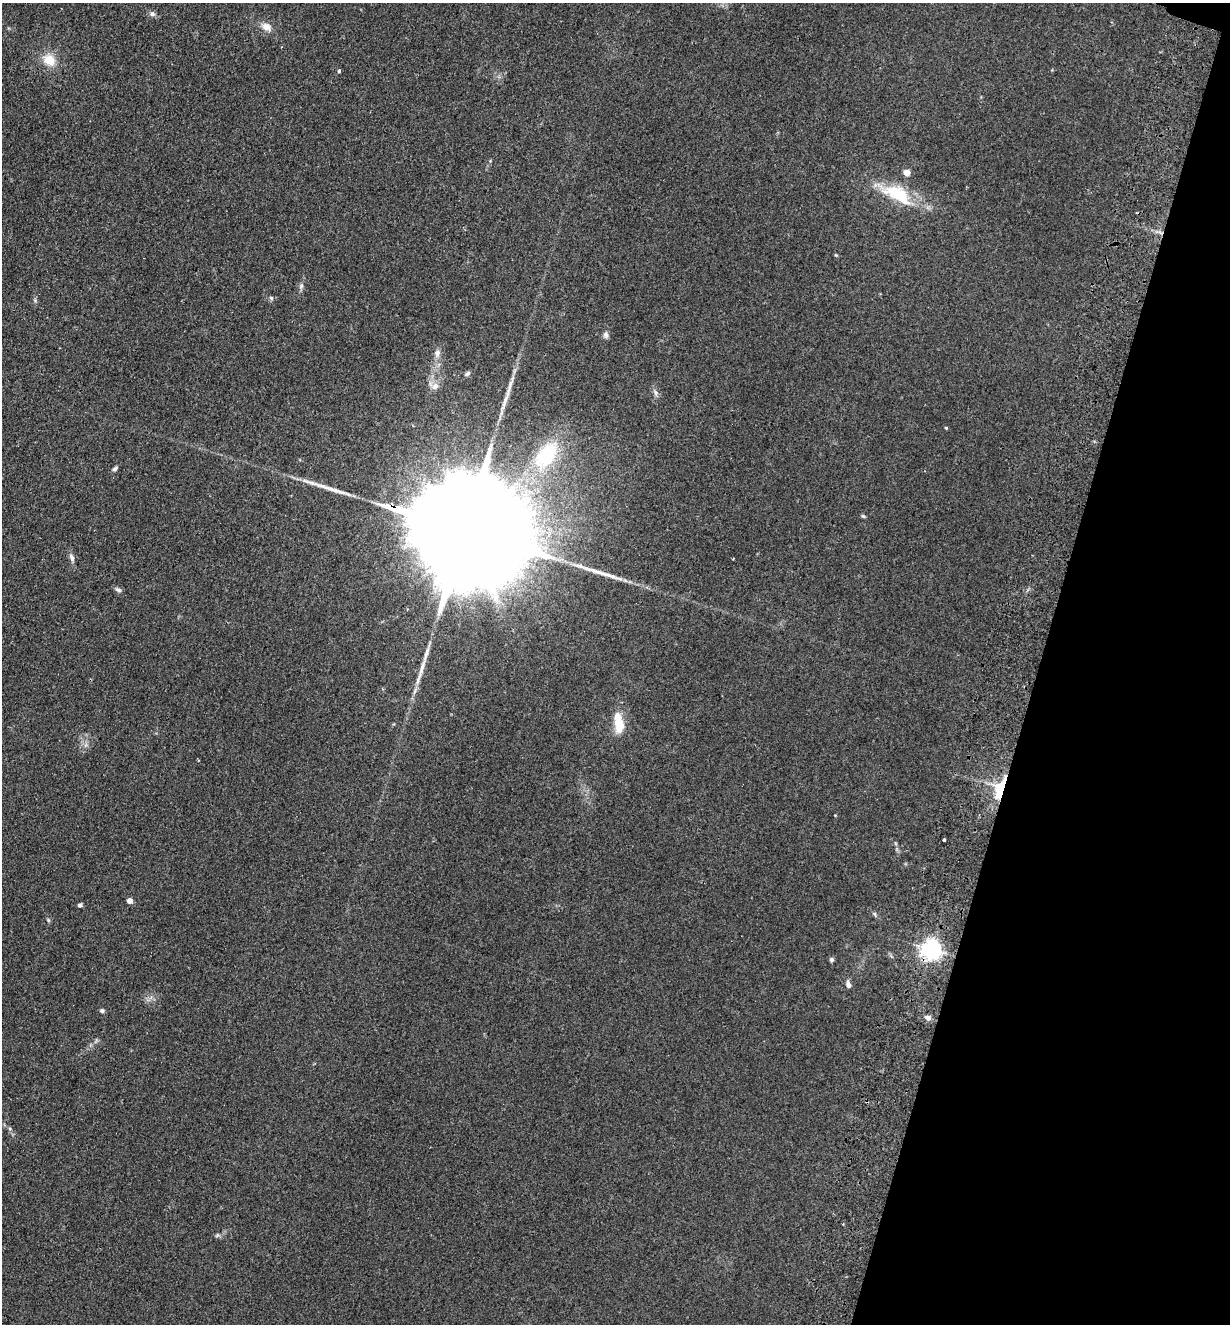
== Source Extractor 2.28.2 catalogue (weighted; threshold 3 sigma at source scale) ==
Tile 8 of 4 x 4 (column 4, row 2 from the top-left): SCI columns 3998-5225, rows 2663-3984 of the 5410 x 5325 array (HDU 1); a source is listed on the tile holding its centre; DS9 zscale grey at full resolution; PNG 1232 x 1326 px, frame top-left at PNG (2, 3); no overlay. Shown black and unused: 16% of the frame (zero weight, under 2 of 3 exposures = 3% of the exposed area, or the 3 px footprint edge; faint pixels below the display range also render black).
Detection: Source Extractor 2.28.2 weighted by HDU 2 'WHT'; one run over the whole footprint, this tile lists its part. Background 0.133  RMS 0.01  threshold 0.0471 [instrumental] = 3 sigma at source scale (4.5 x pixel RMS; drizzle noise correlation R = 1.50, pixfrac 1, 0.05/0.05 arcsec/px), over >= 5 px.
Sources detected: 40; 2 long thin detections or spike segments (spike, bleed or trail) — not listed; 1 inside a brighter listed object's ellipse — not listed separately; the other 37 listed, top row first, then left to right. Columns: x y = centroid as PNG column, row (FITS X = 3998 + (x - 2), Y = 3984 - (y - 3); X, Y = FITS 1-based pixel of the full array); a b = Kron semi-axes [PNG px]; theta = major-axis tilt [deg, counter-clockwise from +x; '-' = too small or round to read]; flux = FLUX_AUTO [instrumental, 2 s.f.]
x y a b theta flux
152 14 7 6 - 3
266 27 15 10 -27 8.7
49 60 16 14 -46 18
339 71 4 3 - 2.3
907 172 5 4 - 15
897 193 42 19 -15 47
836 255 4 4 - 0.96
301 286 7 5 47 2.4
271 298 6 5 - 1.8
35 300 6 5 - 1.7
606 335 9 6 90 3.2
437 353 11 7 71 4.8
467 374 8 5 33 2.2
435 386 10 8 48 5.5
655 393 11 4 -71 3
946 428 4 3 - 1.1
546 455 41 23 54 69
115 469 8 5 33 2.2
863 516 6 4 -44 1.4
463 530 90 21 -19 79000
72 558 11 6 -73 3.9
118 590 10 5 -29 2.6
619 723 22 10 -83 24
1000 789 30 11 71 34
944 839 3 3 - 3.6
130 901 4 4 - 11
80 905 4 4 - 3.1
875 914 6 4 -71 1.5
48 920 5 4 - 1.3
931 950 6 6 - 640
831 960 5 5 - 2.1
848 985 9 5 -77 3.9
102 1011 6 5 - 2.1
928 1018 7 6 - 4
10 1129 6 4 -46 1.6
843 1224 3 2 - 1
217 1235 6 4 44 1.4
Overlapping masked pixels (flux is a lower limit): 3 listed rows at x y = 463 530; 1000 789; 931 950